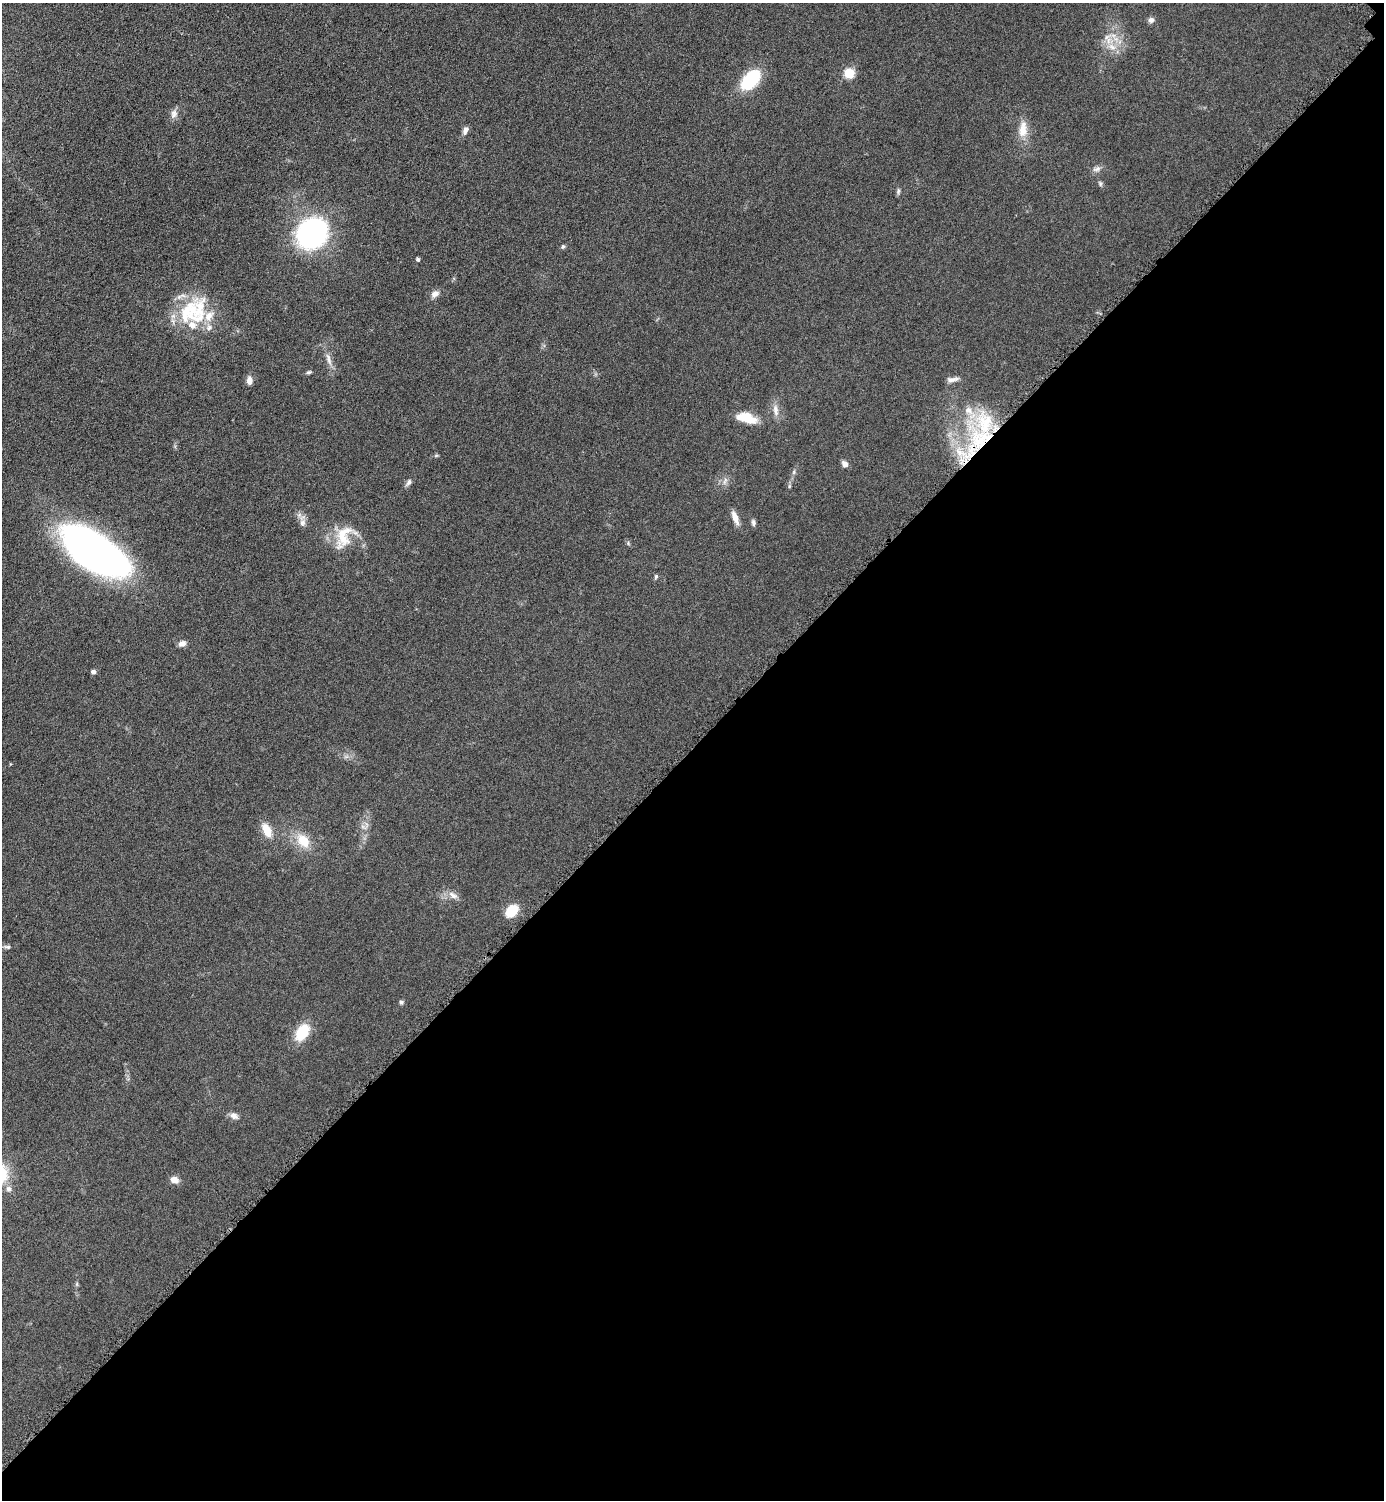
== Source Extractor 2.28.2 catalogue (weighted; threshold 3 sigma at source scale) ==
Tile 12 of 4 x 4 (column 4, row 3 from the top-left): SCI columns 4463-5844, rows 1513-3010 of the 6018 x 6018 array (HDU 1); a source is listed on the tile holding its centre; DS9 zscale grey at full resolution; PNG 1386 x 1502 px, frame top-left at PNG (2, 3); no overlay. Shown black and unused: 50% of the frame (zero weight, under 4 of 8 exposures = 1% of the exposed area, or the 3 px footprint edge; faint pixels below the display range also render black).
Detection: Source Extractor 2.28.2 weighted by HDU 2 'WHT'; one run over the whole footprint, this tile lists its part. Background 0.0766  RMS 0.0057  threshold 0.0234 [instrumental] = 3 sigma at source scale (4.09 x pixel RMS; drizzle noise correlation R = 1.36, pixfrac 0.8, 0.05/0.05 arcsec/px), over >= 5 px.
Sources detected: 57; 9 inside a brighter listed object's ellipse — not listed separately; the other 48 listed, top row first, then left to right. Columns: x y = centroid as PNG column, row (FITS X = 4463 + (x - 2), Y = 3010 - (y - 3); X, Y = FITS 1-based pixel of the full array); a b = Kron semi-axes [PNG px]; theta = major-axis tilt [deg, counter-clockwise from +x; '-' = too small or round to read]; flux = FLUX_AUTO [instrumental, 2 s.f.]
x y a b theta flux
1151 20 8 7 - 2
1111 47 12 7 -44 4.2
849 73 5 5 - 32
750 80 27 16 48 24
174 114 13 9 76 2.9
1023 129 25 11 85 7.6
465 130 12 6 68 2.3
1097 169 12 7 17 2.2
1100 183 8 4 -64 1
898 191 8 5 82 1.1
312 233 20 17 42 190
563 247 6 5 - 0.91
418 259 4 4 - 1.1
435 294 11 8 33 2.9
179 297 9 6 30 2.1
200 308 51 18 75 21
329 359 19 6 -73 3.7
309 372 7 5 19 0.98
952 379 16 6 9 2.6
249 380 10 6 87 3.2
775 410 18 7 -84 3.7
747 418 25 11 -16 11
980 439 58 32 -52 69
436 456 6 4 2 0.69
845 464 8 6 -50 2.4
794 472 7 4 88 0.94
725 481 12 4 65 1.7
408 482 10 6 59 1.7
789 486 6 4 72 0.75
735 518 17 6 -69 4.6
302 522 13 8 -84 3
753 523 9 5 -78 1.4
344 537 36 21 60 16
94 552 58 25 -34 330
656 576 6 5 - 0.85
182 643 10 6 14 2.4
93 672 5 5 - 1.9
363 827 11 4 -29 1.4
267 830 16 9 -65 8.8
303 841 21 14 -49 11
453 895 15 8 -34 3.3
512 911 11 8 44 16
7 947 9 5 -10 1.2
401 1002 5 5 - 1.1
302 1032 18 11 57 17
234 1116 12 7 -23 2.7
174 1180 10 8 -22 3.6
8 1189 9 7 -72 2.3
Overlapping masked pixels (flux is a lower limit): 1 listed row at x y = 980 439